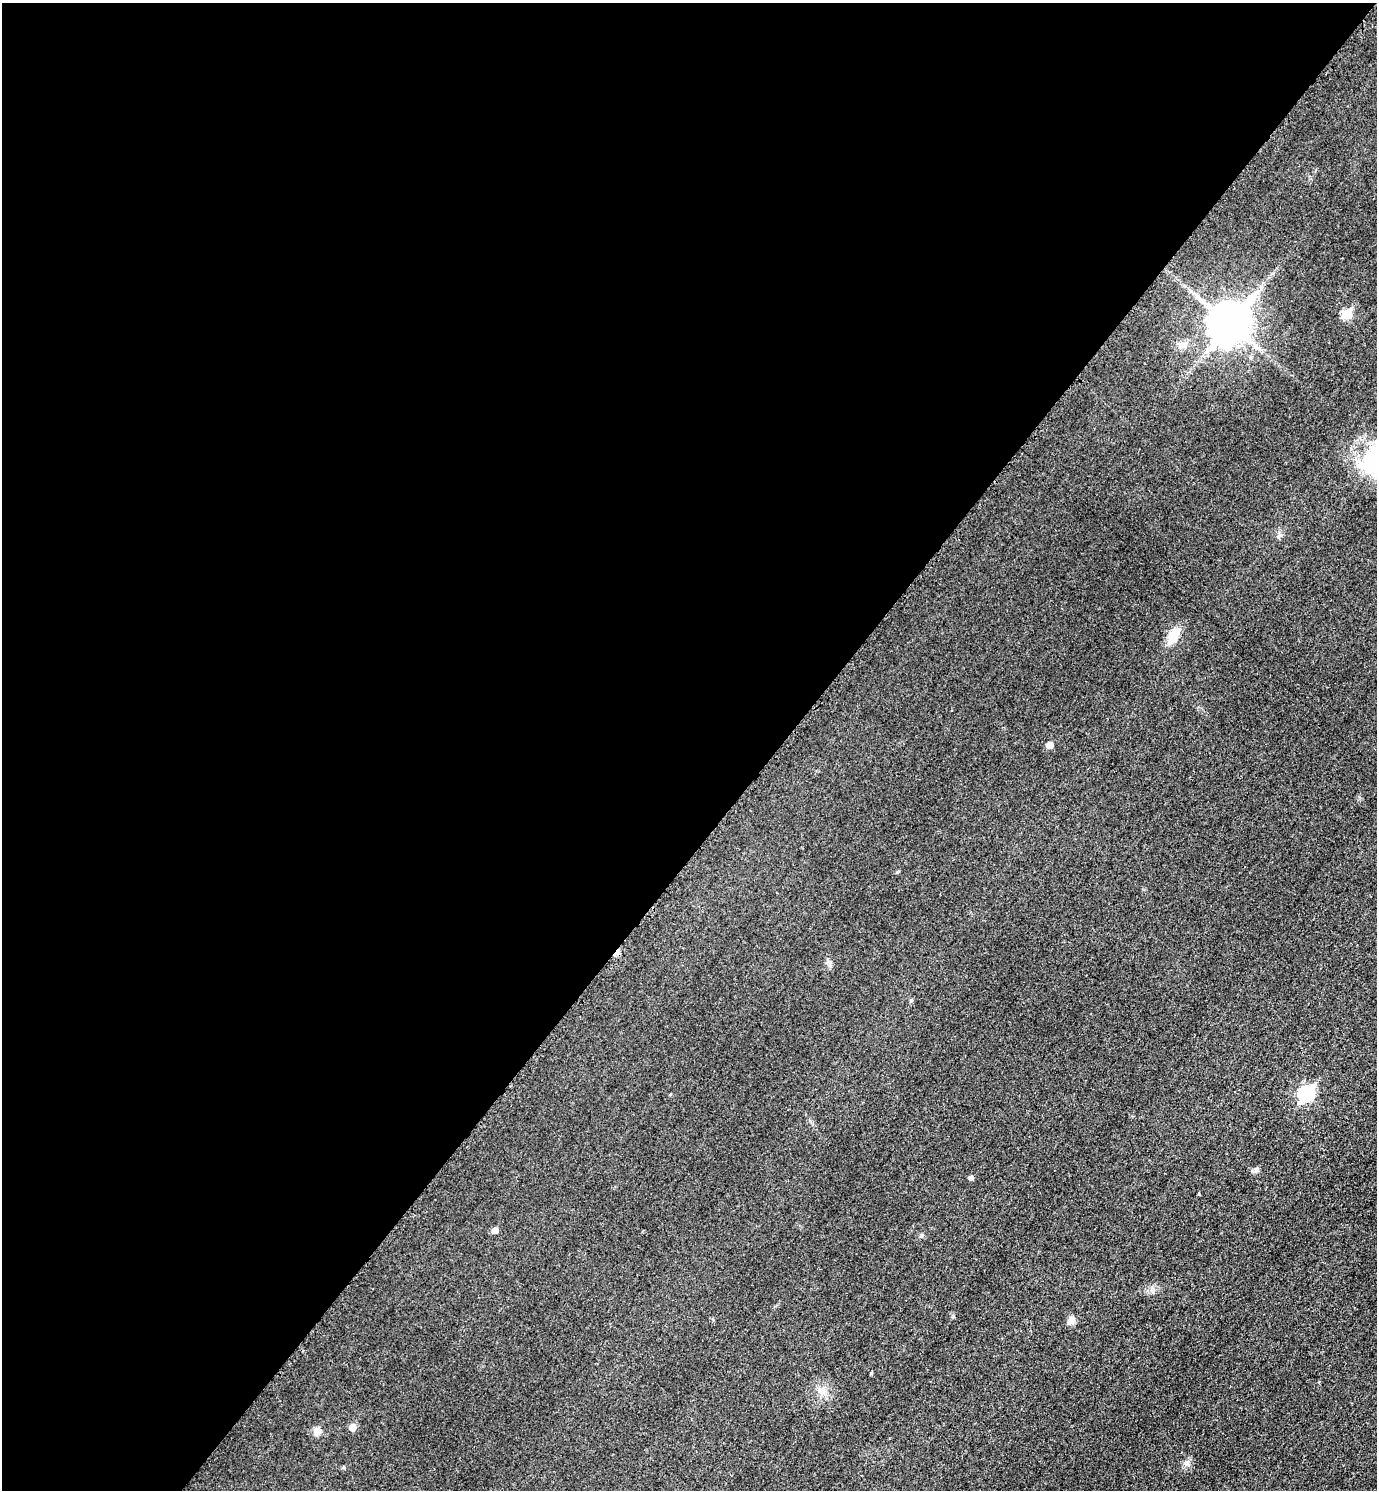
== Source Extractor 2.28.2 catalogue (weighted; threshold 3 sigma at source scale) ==
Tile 5 of 4 x 4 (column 1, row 2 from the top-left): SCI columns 172-1546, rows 2999-4486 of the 5989 x 5986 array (HDU 1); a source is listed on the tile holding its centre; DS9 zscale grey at full resolution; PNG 1379 x 1492 px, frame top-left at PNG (2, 3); no overlay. Shown black and unused: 57% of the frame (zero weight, under 3 of 5 exposures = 2% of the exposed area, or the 3 px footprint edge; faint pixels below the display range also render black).
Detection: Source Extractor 2.28.2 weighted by HDU 2 'WHT'; one run over the whole footprint, this tile lists its part. Background 0.0302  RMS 0.0055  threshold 0.0246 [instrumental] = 3 sigma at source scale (4.5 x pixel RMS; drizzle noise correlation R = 1.50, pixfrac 1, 0.05/0.05 arcsec/px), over >= 5 px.
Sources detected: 19; all 19 listed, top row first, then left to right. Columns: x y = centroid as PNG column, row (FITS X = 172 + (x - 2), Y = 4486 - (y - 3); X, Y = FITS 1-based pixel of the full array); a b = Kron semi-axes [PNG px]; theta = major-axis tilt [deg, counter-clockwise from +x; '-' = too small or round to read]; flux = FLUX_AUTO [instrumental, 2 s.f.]
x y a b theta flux
1346 314 6 5 - 21
1229 323 14 11 50 1500
1183 345 12 8 -1 3.4
1374 463 41 36 82 41
1173 636 17 11 65 10
1049 745 5 5 - 5.1
911 1000 5 4 - 0.72
1306 1093 8 7 - 85
670 1095 5 3 - 0.48
1256 1170 7 5 -46 1.3
971 1177 5 4 - 1.6
1199 1194 4 3 - 0.46
495 1230 5 5 - 3.8
1071 1320 10 8 65 2.9
871 1373 4 4 - 0.58
822 1392 10 7 50 2.9
352 1427 6 5 - 5.7
317 1431 10 8 76 2.9
1187 1463 9 7 36 2.2
Isophote crosses this tile's border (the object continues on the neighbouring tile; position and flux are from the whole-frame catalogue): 1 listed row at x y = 1374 463
Unlisted compact peaks at least as high as the median listed source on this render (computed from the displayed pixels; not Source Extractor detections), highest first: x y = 922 1235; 897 872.